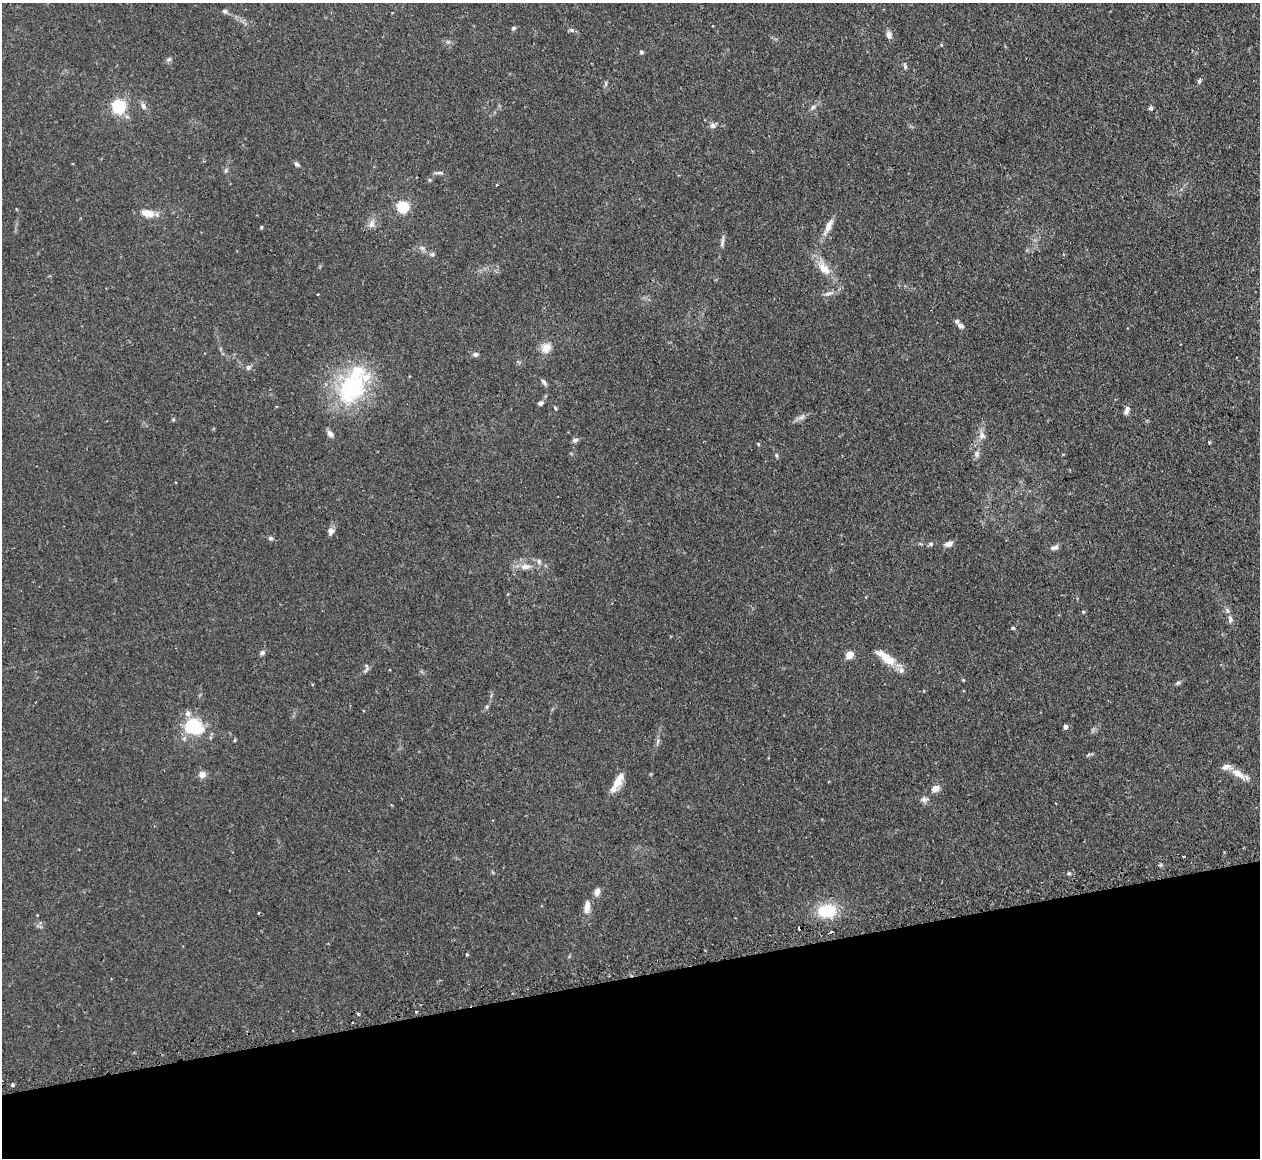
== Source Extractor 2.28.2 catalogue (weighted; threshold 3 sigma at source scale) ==
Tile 14 of 4 x 4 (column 2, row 4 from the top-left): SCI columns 1293-2550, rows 164-1319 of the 5098 x 5072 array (HDU 1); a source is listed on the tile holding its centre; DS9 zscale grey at full resolution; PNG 1262 x 1160 px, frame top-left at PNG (2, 3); no overlay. Shown black and unused: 16% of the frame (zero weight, under 2 of 3 exposures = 4% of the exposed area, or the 3 px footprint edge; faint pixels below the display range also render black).
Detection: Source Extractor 2.28.2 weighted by HDU 2 'WHT'; one run over the whole footprint, this tile lists its part. Background 0.105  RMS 0.0067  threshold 0.0304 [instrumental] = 3 sigma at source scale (4.5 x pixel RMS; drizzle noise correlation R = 1.50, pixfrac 1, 0.05/0.05 arcsec/px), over >= 5 px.
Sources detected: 87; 3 cosmic-ray / hot-pixel residue — not listed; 5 inside a brighter listed object's ellipse — not listed separately; the other 79 listed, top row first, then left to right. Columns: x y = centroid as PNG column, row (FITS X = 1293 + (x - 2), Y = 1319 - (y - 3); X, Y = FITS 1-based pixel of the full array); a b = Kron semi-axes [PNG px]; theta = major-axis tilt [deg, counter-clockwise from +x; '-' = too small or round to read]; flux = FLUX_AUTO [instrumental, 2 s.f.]
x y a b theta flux
225 11 7 5 -16 1.4
513 28 6 5 - 1.2
571 30 7 5 -21 1.4
889 35 10 7 -68 2.6
641 52 5 4 - 1.2
169 59 7 4 18 1.2
905 66 9 4 -73 1.3
1199 81 6 4 77 1.2
606 83 7 4 73 0.98
119 106 6 6 - 120
143 106 9 5 -75 2.1
813 107 8 6 46 1.8
1151 108 6 5 - 1.1
713 126 8 7 - 2.3
297 164 7 5 -31 1.4
226 170 6 4 48 1
440 173 12 4 1 1.7
430 180 5 4 - 0.78
403 207 5 5 - 76
147 213 17 10 -12 7.1
371 224 13 8 78 3.6
828 226 25 7 64 6
261 227 4 3 - 0.75
722 241 19 3 79 2.2
422 248 7 4 -19 1.2
432 254 6 5 - 1.3
824 269 18 11 -42 9.4
318 294 3 3 - 0.93
828 294 12 5 13 2.3
961 326 8 6 -34 2.1
546 348 14 11 63 6.2
475 354 6 5 - 1.9
248 368 7 6 - 1.5
544 382 11 4 -52 1.6
353 386 56 31 65 68
541 403 7 5 24 1.6
555 408 5 3 - 0.66
1126 411 10 6 70 2.6
801 417 8 5 1 1.9
173 419 4 4 - 0.73
982 435 10 8 -78 3.5
575 440 8 5 23 1.6
758 444 4 4 - 0.7
977 454 8 7 - 2.2
776 455 5 5 - 0.91
331 531 9 8 - 2.8
270 538 6 5 - 1.2
931 544 5 5 - 1.1
949 544 10 7 21 2.9
1054 547 11 5 15 2.4
539 561 7 5 -69 1.6
525 566 15 7 3 5.2
1083 612 4 4 - 0.8
1230 620 10 5 -86 2
1013 628 5 4 - 0.79
262 653 6 6 - 1.5
849 655 5 4 - 15
886 657 33 10 -36 12
366 668 15 4 81 1.5
963 680 4 4 - 0.58
1178 683 6 5 - 1.2
188 714 8 7 - 2.8
193 727 16 12 -18 40
1065 727 4 4 - 2.6
235 740 5 3 - 0.6
202 774 8 8 - 3.8
1238 774 20 8 -32 7.6
618 780 26 9 63 8.6
935 788 8 6 25 4.6
924 799 10 7 -10 2.5
1184 857 3 3 - 1.1
1069 873 5 4 - 0.98
597 892 8 6 71 3.8
587 907 17 8 86 5.2
827 911 19 13 5 26
798 928 3 3 - 2.9
467 954 4 3 - 0.69
358 1013 3 3 - 2.6
12 1085 3 3 - 3.6